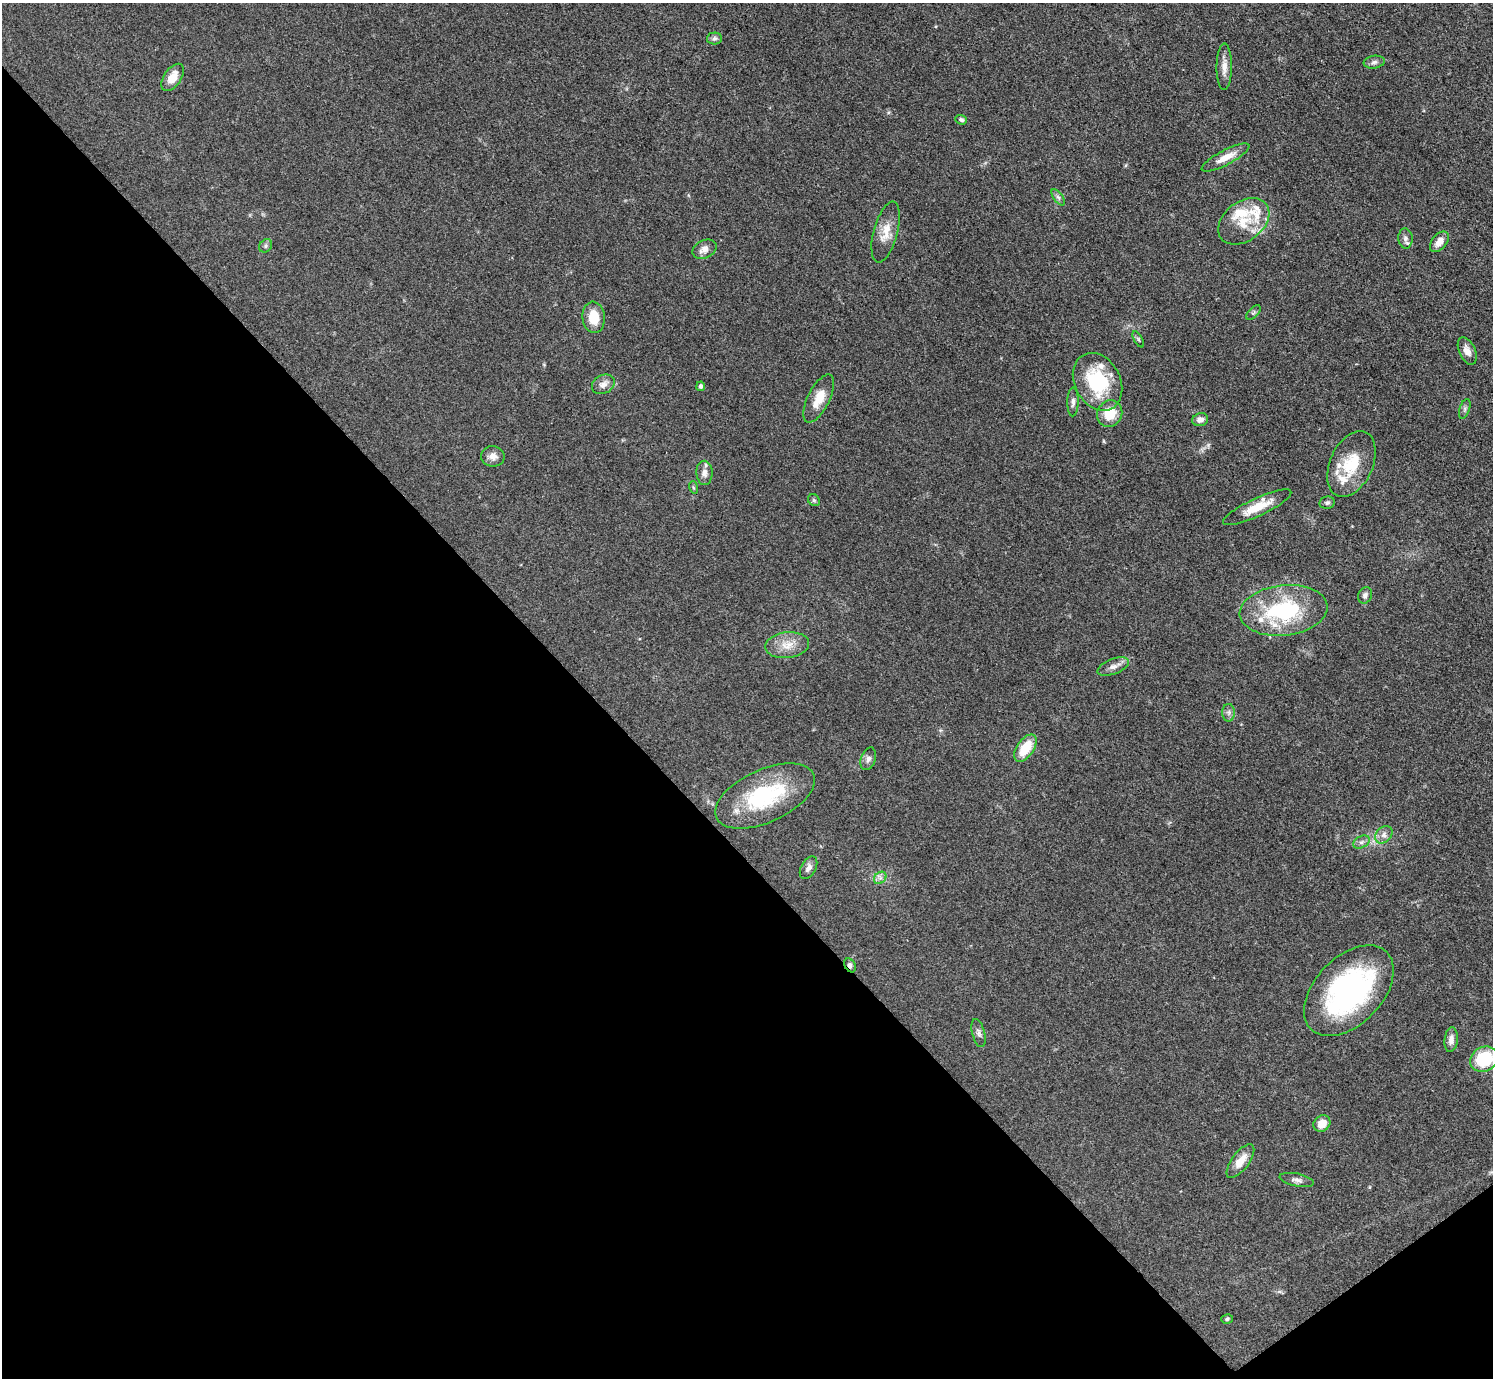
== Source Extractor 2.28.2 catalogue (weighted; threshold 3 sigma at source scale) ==
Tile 14 of 4 x 4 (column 2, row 4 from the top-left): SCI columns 1498-2988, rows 306-1681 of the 5971 x 5968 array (HDU 1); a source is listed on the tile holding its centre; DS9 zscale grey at full resolution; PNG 1495 x 1380 px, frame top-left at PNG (2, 3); each listed source drawn as its Kron ellipse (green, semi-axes under 4 px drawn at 4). Shown black and unused: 41% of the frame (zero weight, under 3 of 5 exposures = <1% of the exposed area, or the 3 px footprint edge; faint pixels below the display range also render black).
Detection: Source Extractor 2.28.2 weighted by HDU 2 'WHT'; one run over the whole footprint, this tile lists its part. Background 0.0501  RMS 0.0052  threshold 0.0233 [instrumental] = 3 sigma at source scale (4.5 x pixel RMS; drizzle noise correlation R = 1.50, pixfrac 1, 0.05/0.05 arcsec/px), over >= 5 px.
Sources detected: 60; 7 inside a brighter listed object's ellipse — not listed separately; the other 53 listed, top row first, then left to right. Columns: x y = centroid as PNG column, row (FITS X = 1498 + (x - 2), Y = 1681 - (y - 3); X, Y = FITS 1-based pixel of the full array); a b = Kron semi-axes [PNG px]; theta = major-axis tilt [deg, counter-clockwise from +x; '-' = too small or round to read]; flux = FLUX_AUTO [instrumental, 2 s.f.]
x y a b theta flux
714 39 7 6 - 1.4
1374 62 10 6 9 1.8
1224 67 23 7 89 4.5
173 77 15 8 56 6.6
961 120 6 4 -20 1.2
1225 157 27 7 28 7.2
1058 197 9 4 -54 1.3
1244 221 28 19 37 16
886 232 31 12 75 8.5
1405 238 10 7 -85 2
1439 242 12 7 50 4.6
266 246 7 6 - 1.3
704 249 13 9 27 3.6
1254 313 9 5 45 0.98
594 317 16 11 -84 11
1138 339 9 4 -60 0.88
1467 351 14 8 -65 3.8
1098 382 30 23 -62 36
603 384 12 9 29 3.2
701 386 5 4 - 1.4
819 399 26 11 63 8.9
1073 402 14 5 89 2.2
1465 409 10 5 72 1.4
1110 414 13 12 - 13
1200 420 8 6 15 2.8
493 456 12 10 -8 3.3
1351 464 35 21 66 20
704 473 12 8 -89 2.8
693 487 6 4 -72 0.7
814 500 6 5 - 0.93
1327 503 8 6 10 1.1
1257 507 37 9 25 12
1365 595 8 6 65 1.8
1283 610 44 25 6 52
787 645 22 13 6 8
1113 667 17 7 21 3.5
1228 713 9 6 -89 1.7
1025 748 15 8 56 13
868 759 11 7 70 2.1
765 796 53 26 24 46
1384 835 10 7 45 2.6
1361 842 9 5 26 1.7
809 868 12 7 61 2.4
880 878 7 5 44 1.6
850 965 7 5 -57 1.6
1349 991 54 33 46 110
978 1033 14 6 -75 2
1451 1040 12 6 84 3
1484 1059 14 12 29 25
1322 1124 9 7 42 6.3
1240 1161 20 8 54 7.1
1297 1180 17 6 -11 2.3
1227 1319 6 5 - 0.94
Overlapping masked pixels (flux is a lower limit): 1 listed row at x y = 850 965
Isophote crosses this tile's border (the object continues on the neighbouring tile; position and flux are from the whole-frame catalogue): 1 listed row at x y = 1484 1059